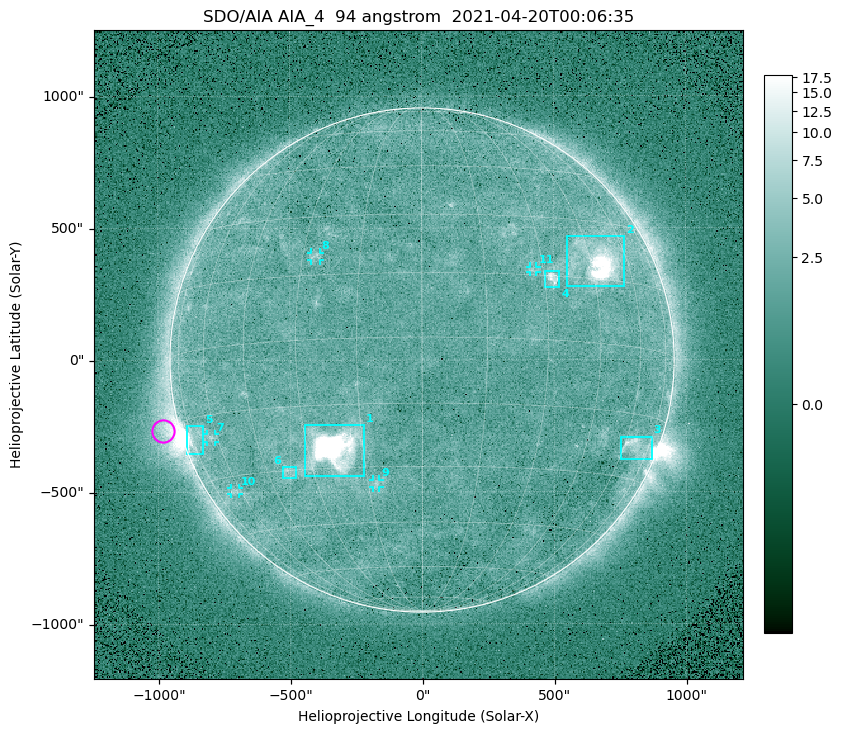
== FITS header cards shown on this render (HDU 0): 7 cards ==
TELESCOP= 'SDO/AIA '
INSTRUME= 'AIA_4   '
WAVELNTH=                   94
WAVEUNIT= 'angstrom'
DATE-OBS= '2021-04-20T00:06:35.12'
CTYPE1  = 'HPLN-TAN'
CTYPE2  = 'HPLT-TAN'

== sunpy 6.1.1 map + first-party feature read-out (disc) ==
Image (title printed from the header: SDO/AIA AIA_4  94 angstrom  2021-04-20T00:06:35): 512 x 512 px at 4.8 arcsec/px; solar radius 955 arcsec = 199 px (full disc in frame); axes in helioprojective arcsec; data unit not stated in the header (colour bar unlabelled)
Orientation: roll -0.138 deg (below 1 deg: not rotated)
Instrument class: DISC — disc imager (sunpy class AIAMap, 94 A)
Bright regions (active regions / flare kernels): reference = the median radial profile (limb darkening/brightening removed); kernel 5 px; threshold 5 sigma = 2.51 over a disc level ~1.79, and >= 1.15x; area >= 9 px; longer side >= 5 px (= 24 arcsec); searched inside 0.97 R_sun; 11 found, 11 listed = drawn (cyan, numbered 1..; 5 of them under ~33 arcsec drawn as corner ticks so the feature stays visible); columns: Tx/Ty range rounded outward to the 10 arcsec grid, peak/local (2 s.f.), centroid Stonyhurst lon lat
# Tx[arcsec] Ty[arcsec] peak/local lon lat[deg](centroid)
1 -450..-220 -440..-240 1026 -23 -25
2 550..770 280..470 49 +48 +20
3 750..870 -380..-290 4.6 +66 -22
4 460..520 270..340 6.1 +32 +15
5 -900..-830 -360..-250 6.8 -73 -19
6 -530..-480 -450..-400 3.2 -38 -30
7 -820..-780 -310..-280 2.9 -63 -20
8 -420..-380 380..410 2.9 -27 +20
9 -190..-160 -480..-450 2.9 -13 -34
10 -730..-690 -510..-480 2.7 -63 -34
11 410..440 330..360 2.6 +27 +16
Off-limb structures (1.02-1.3 R_sun): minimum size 50 px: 5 found; the strongest spans PA ~90..115 deg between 1.02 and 1.24 R_sun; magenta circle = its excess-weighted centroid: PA ~105 deg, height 1.06 R_sun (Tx ~-980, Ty ~-270 arcsec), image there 4.8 x the reference